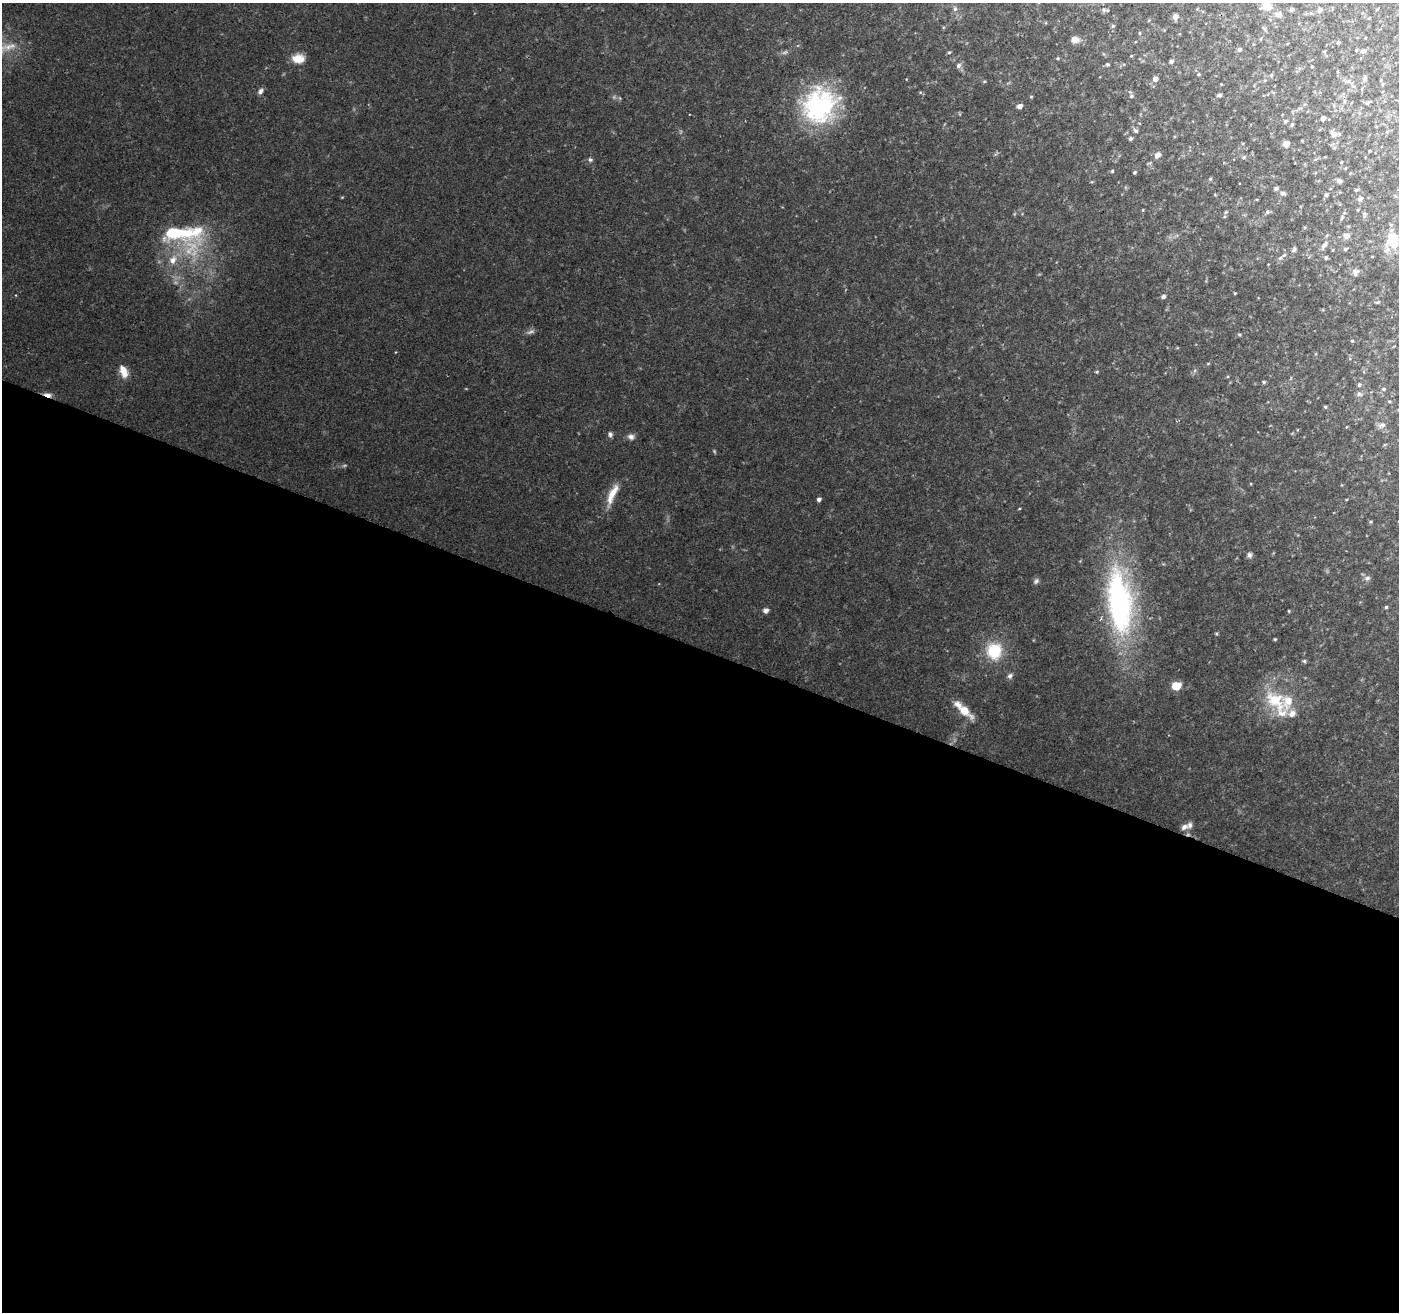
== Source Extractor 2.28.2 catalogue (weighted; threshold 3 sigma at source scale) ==
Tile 14 of 4 x 4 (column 2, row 4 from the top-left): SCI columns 1407-2803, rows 274-1583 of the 5598 x 5724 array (HDU 1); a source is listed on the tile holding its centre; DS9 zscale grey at full resolution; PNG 1401 x 1314 px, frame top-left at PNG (2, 3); no overlay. Shown black and unused: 51% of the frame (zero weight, under 2 of 3 exposures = <1% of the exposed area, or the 3 px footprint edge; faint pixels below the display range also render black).
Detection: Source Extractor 2.28.2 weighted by HDU 2 'WHT'; one run over the whole footprint, this tile lists its part. Background 0.0581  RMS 0.0063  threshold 0.0284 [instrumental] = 3 sigma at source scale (4.5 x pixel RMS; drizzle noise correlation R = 1.50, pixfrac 1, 0.0396/0.0396 arcsec/px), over >= 5 px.
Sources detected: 122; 4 too faint to see at this stretch — not listed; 9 inside a brighter listed object's ellipse — not listed separately; the other 109 listed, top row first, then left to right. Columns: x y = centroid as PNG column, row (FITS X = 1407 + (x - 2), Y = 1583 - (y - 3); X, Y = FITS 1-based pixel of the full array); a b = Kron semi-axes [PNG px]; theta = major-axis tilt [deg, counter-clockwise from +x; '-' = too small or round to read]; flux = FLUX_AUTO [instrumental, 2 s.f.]
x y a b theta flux
1267 6 12 10 -1 7
955 9 8 6 -76 1.8
1291 9 6 4 44 1.2
1104 10 8 6 -6 1.7
1319 10 7 6 - 1.5
1278 14 10 8 5 3
1175 17 6 6 - 2.8
1149 20 5 3 - 0.55
1113 26 5 5 - 0.99
1140 33 5 3 - 0.62
1075 39 9 8 - 4.4
1338 43 4 4 - 1
9 46 33 11 19 12
1239 49 5 4 - 1.7
1363 51 7 6 - 1.9
785 52 10 5 14 1.7
949 52 5 4 - 0.78
1131 56 3 3 - 0.63
1058 58 5 4 - 0.74
298 59 14 10 -3 9.3
1171 61 5 5 - 1.4
1108 64 4 4 - 0.94
958 66 7 6 - 2.2
1199 74 5 4 - 0.81
1155 79 5 5 - 3
1364 79 10 6 84 1.8
1348 81 9 5 17 1.9
1382 84 6 4 -90 0.8
1353 86 7 4 -44 1.4
260 91 9 6 50 2.2
1219 95 5 4 - 1.4
1131 96 6 6 - 1.4
1031 97 4 4 - 0.62
1345 101 6 4 70 0.88
1367 103 6 5 - 1.1
819 105 46 41 50 88
1020 106 5 4 - 3.6
1300 108 7 4 18 1.1
1323 118 4 4 - 2.3
1285 121 5 4 - 1.2
1292 124 6 4 73 1.1
1136 131 7 5 -43 1.5
1333 134 8 7 - 3.8
1130 139 5 4 - 1.6
1286 144 5 5 - 5.5
1334 148 6 4 18 0.74
1369 151 3 2 - 0.52
1158 155 8 7 - 3
1244 157 7 5 28 1.1
590 160 7 6 - 1.4
1341 162 3 3 - 0.52
1112 171 4 4 - 0.71
1135 172 4 3 - 0.9
1210 179 5 4 - 0.81
1339 181 7 5 -24 1.8
1276 188 5 4 - 1.6
1356 190 6 4 30 0.91
1283 193 7 6 - 1.6
1326 195 5 5 - 1.3
1360 199 6 5 - 2.1
1143 210 4 3 - 0.52
1358 210 4 3 - 0.67
1225 212 6 4 23 0.89
1267 212 6 5 - 1.3
1342 217 6 5 - 1.1
1346 235 7 6 - 4
1392 238 26 12 63 16
1325 245 11 6 49 3
191 248 53 37 70 60
1294 249 9 5 60 1.5
1345 249 5 4 - 1.1
1280 258 10 5 36 1.9
1326 258 4 4 - 1.2
1355 272 9 8 - 2.4
1235 293 3 3 - 0.62
1163 296 5 4 - 1.6
1378 302 5 4 - 0.74
1239 334 5 5 - 0.82
1352 341 4 4 - 0.63
1208 364 5 3 - 0.56
123 371 16 9 -66 7.1
1097 372 5 4 - 0.78
1264 382 4 4 - 0.93
1359 385 5 5 - 1.1
1384 389 5 4 - 1.1
1359 394 8 6 -28 1.7
48 395 12 5 -14 3.2
1389 401 5 3 - 0.53
1325 407 4 4 - 0.82
1382 425 11 7 27 2.3
610 434 7 6 - 1.7
631 437 9 8 - 2.8
612 494 30 8 67 11
819 499 5 4 - 1.8
1249 555 7 7 - 2.1
1367 578 7 7 - 2.1
1036 581 8 6 46 1.6
1119 602 75 27 -83 160
1386 607 4 4 - 0.82
765 610 5 5 - 3.3
1289 611 3 3 - 0.61
1275 639 4 3 - 0.67
994 651 20 18 -85 25
1304 661 5 5 - 1
1010 676 7 6 - 2.3
1176 686 6 5 - 22
1276 703 48 20 -55 30
964 711 22 9 -41 12
1184 827 11 8 28 3.4
Overlapping masked pixels (flux is a lower limit): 1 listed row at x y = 48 395
Isophote crosses this tile's border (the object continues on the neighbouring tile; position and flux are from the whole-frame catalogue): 3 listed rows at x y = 1267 6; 9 46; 1392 238
Unlisted compact peaks at least as high as the median listed source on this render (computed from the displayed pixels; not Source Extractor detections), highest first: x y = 1216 633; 1371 522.